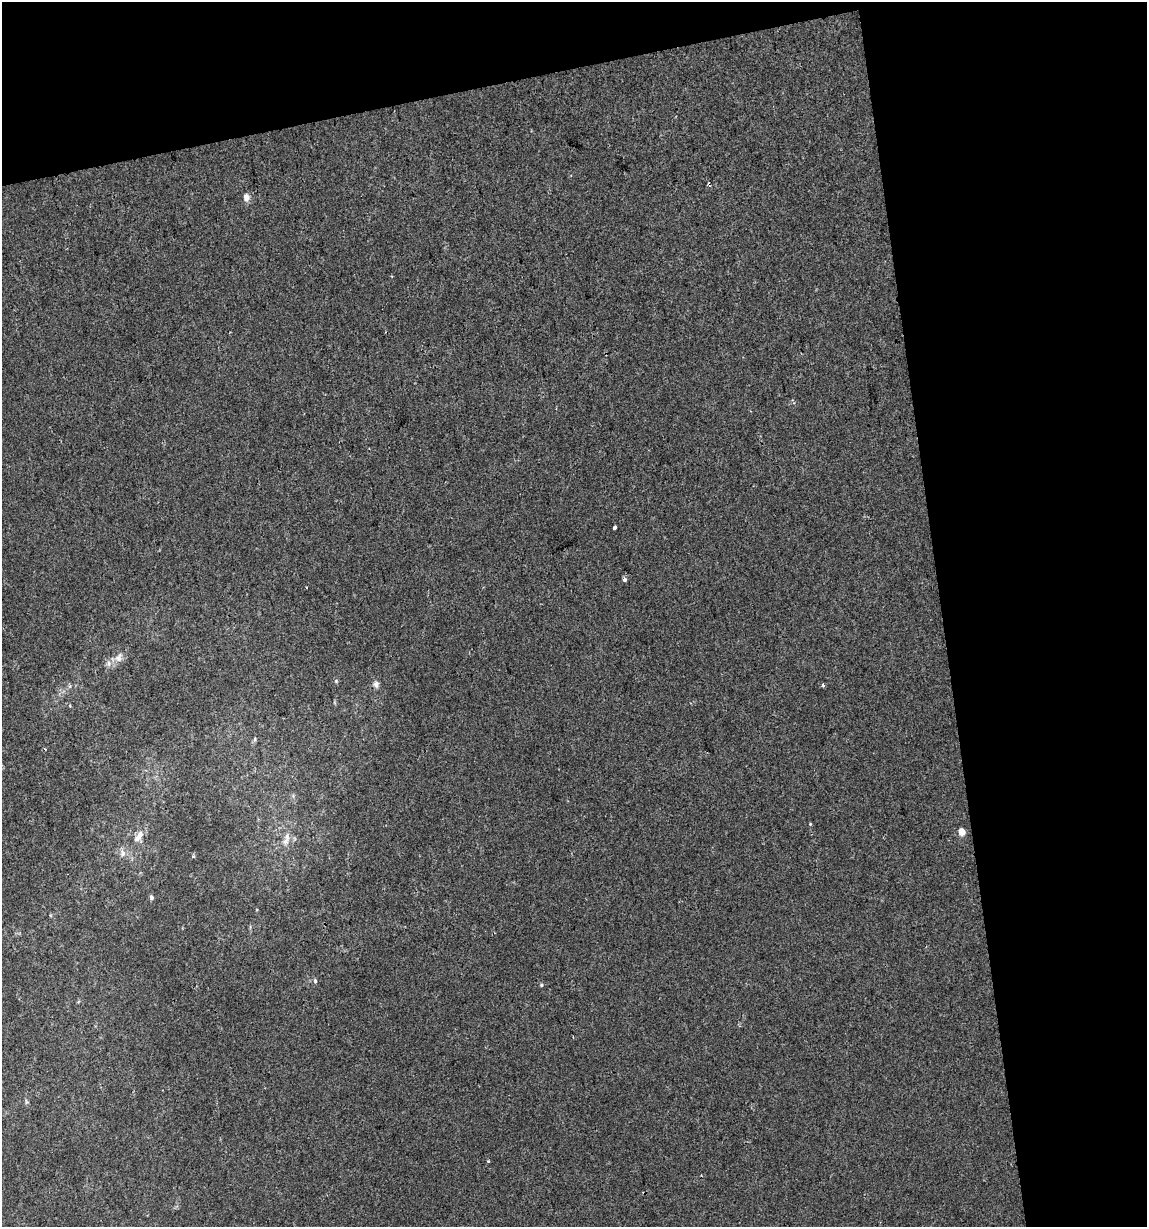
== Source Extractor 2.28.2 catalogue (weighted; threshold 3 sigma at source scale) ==
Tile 2 of 2 x 2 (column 2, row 1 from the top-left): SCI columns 1183-2327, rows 1225-2449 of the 2350 x 2449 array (HDU 1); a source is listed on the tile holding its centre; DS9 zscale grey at full resolution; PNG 1149 x 1229 px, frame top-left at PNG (2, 2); no overlay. Shown black and unused: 24% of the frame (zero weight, under 2 of 3 exposures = <1% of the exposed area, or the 3 px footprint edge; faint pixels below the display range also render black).
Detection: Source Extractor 2.28.2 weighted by HDU 2 'WHT'; one run over the whole footprint, this tile lists its part. Background 9.50e-04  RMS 0.0041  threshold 0.0186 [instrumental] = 3 sigma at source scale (4.5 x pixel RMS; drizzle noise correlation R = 1.50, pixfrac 1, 0.0396/0.0396 arcsec/px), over >= 5 px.
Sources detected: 22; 2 cosmic-ray / hot-pixel residue — not listed; the other 20 listed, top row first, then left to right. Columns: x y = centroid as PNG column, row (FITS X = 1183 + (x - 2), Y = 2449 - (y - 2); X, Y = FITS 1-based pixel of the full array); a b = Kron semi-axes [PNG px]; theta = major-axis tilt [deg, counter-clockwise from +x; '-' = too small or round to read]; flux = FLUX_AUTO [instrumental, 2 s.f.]
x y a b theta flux
246 197 5 4 - 4.6
614 527 3 3 - 15
624 580 4 3 - 1.9
306 587 3 2 - 0.48
119 657 15 9 71 2.9
108 664 9 5 85 1.4
336 681 4 4 - 0.5
376 684 9 7 -86 1.5
823 685 4 3 - 2.4
255 739 6 4 72 0.61
45 749 3 2 - 0.4
810 824 4 3 - 0.41
962 832 5 4 - 7.3
139 836 19 8 52 3.7
287 837 14 7 87 2.8
122 853 10 8 67 2.1
151 898 5 4 - 1.2
315 981 6 5 - 0.79
541 985 5 4 - 0.57
26 1102 8 4 -82 0.78